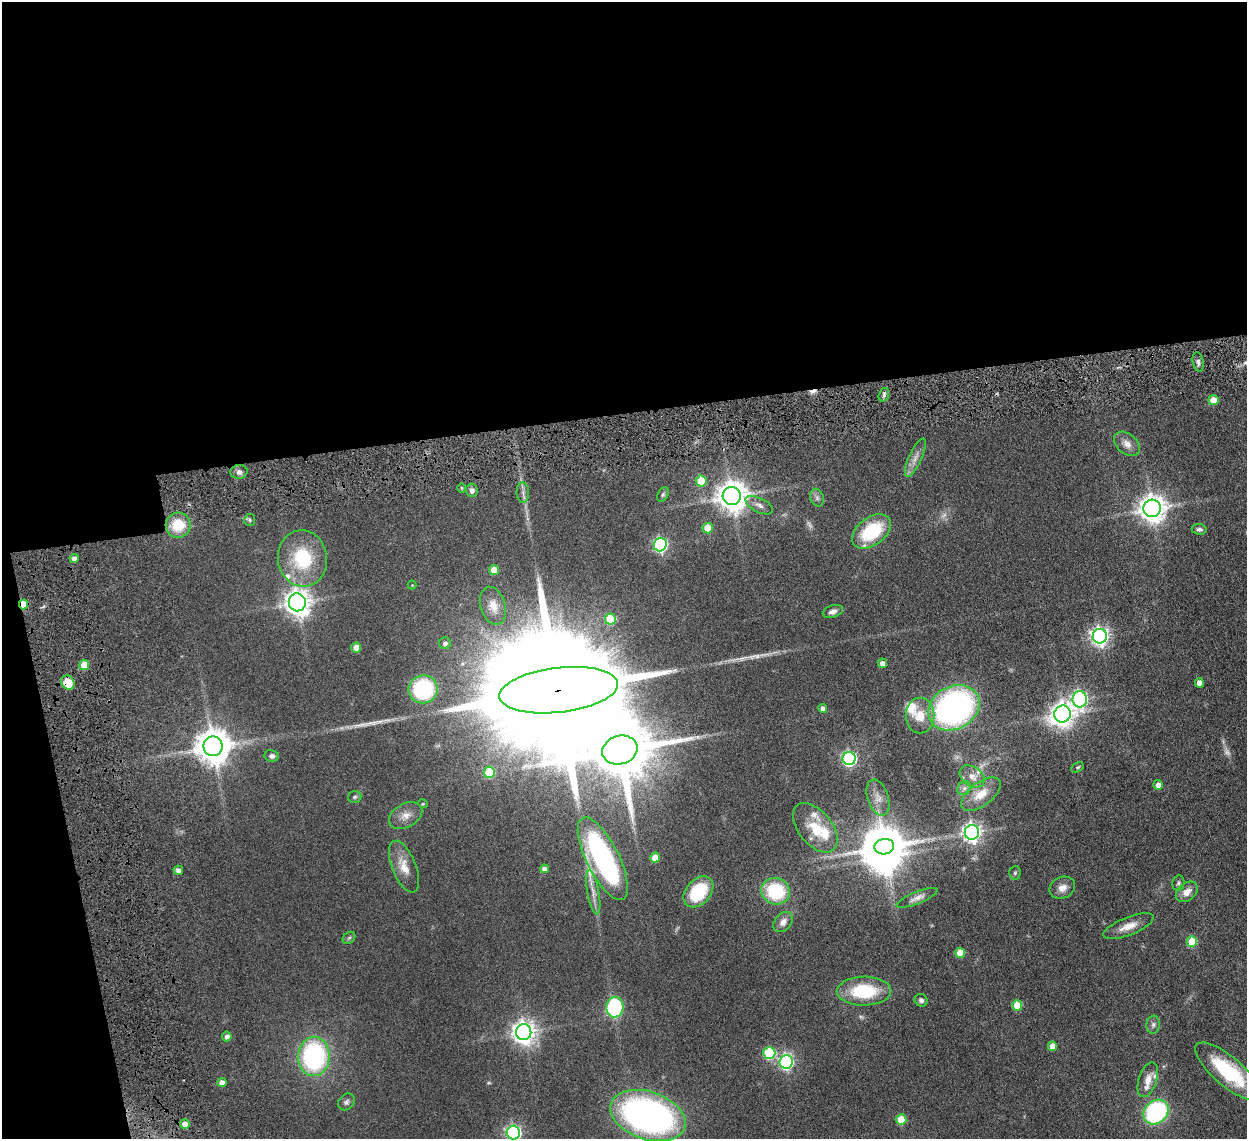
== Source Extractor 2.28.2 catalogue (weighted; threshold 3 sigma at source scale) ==
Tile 1 of 4 x 4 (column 1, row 1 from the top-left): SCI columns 92-1336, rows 3583-4719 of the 5159 x 5000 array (HDU 1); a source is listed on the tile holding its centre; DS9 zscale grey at full resolution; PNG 1249 x 1141 px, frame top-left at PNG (2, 2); each listed source drawn as its Kron ellipse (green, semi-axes under 4 px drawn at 4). Shown black and unused: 40% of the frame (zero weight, under 4 of 8 exposures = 5% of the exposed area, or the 3 px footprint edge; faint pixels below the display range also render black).
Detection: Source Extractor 2.28.2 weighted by HDU 2 'WHT'; one run over the whole footprint, this tile lists its part. Background 0.0545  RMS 0.0051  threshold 0.0207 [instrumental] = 3 sigma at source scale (4.09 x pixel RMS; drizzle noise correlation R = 1.36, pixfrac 0.8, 0.05/0.05 arcsec/px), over >= 5 px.
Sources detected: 113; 5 too faint to see at this stretch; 2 inside a brighter object's white glare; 1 cosmic-ray / hot-pixel residue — neither listed nor drawn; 6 inside a brighter listed object's ellipse — not listed separately; the other 99 listed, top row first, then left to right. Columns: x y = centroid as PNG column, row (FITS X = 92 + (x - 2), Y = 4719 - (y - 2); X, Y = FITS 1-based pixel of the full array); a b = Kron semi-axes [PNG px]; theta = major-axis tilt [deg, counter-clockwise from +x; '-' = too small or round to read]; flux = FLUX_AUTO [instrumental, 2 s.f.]
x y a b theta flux
1198 362 10 5 -78 1.5
884 395 7 5 72 1
1213 400 5 5 - 6.7
1127 444 15 10 -40 3.5
915 458 21 6 66 3.4
239 472 8 7 - 1.7
701 481 5 5 - 14
461 488 5 3 - 0.5
472 490 6 6 - 1.8
523 493 10 6 -89 1.6
663 494 8 5 63 0.83
732 496 9 9 - 680
817 498 9 6 -75 1.4
759 505 15 7 -27 2.4
1152 508 8 8 - 510
250 520 6 5 - 0.87
178 525 12 12 - 13
708 528 5 5 - 11
1199 529 7 5 -6 1.2
871 531 22 14 37 27
660 544 7 6 - 84
302 558 28 24 -81 27
74 559 4 4 - 2.6
494 570 5 5 - 7.7
412 585 4 4 - 0.41
297 602 9 8 - 460
23 604 5 4 - 12
493 606 19 12 -74 5.6
833 611 10 6 17 2.1
610 619 5 5 - 17
1100 636 7 7 - 190
445 643 6 6 - 1.5
356 648 5 5 - 5.6
882 663 5 4 - 2.5
84 665 5 5 - 10
68 683 7 6 - 8.4
1199 683 5 4 - 3.3
423 689 14 14 - 48
559 690 59 22 7 37000
1080 699 8 7 - 120
823 708 4 4 - 2.6
954 708 27 21 30 130
1062 714 8 8 - 360
920 716 18 14 89 8
213 746 10 9 - 950
620 750 18 14 17 4500
272 756 7 6 - 1.5
849 758 6 6 - 87
1078 767 7 4 30 0.66
489 772 5 5 - 20
972 776 14 9 -36 3.7
1158 785 5 4 - 2.8
964 788 7 6 - 1.4
981 794 23 11 37 7.6
355 797 7 6 - 0.96
878 798 19 10 -71 4.3
423 804 5 3 - 0.36
406 816 18 11 29 4.5
815 828 29 17 -51 14
972 832 7 7 - 190
884 847 10 8 10 1300
655 858 5 5 - 6.5
603 859 45 16 -63 110
404 867 27 12 -68 7
544 869 4 4 - 2.1
178 870 5 5 - 2.3
1015 873 7 5 86 0.86
1178 883 8 6 80 0.95
1062 888 13 10 26 3.4
776 891 14 13 - 27
593 892 22 6 -80 3.4
698 892 18 12 48 23
1187 892 12 8 38 3.7
917 898 22 6 22 2.5
783 922 11 8 49 3
1128 926 27 9 21 5.7
349 938 7 5 42 0.8
1192 942 5 5 - 17
960 953 5 5 - 8.6
864 991 27 14 1 24
921 1000 7 6 - 1.2
1017 1005 5 5 - 10
615 1007 10 8 86 40
1153 1025 9 6 82 1.4
524 1032 8 7 - 350
227 1036 5 4 - 1.9
1052 1046 5 4 - 4.6
769 1053 6 6 - 34
314 1056 19 15 87 70
786 1062 7 6 - 93
1228 1071 41 14 -40 32
1148 1080 18 9 72 4.7
222 1083 4 4 - 3.2
346 1102 9 7 48 1.4
1156 1112 14 11 44 62
648 1115 39 24 -18 160
901 1120 5 5 - 13
185 1124 5 5 - 4
513 1133 7 6 - 110
Overlapping masked pixels (flux is a lower limit): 3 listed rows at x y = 23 604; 68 683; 559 690
Isophote crosses this tile's border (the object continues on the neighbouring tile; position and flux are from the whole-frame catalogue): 1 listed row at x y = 513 1133